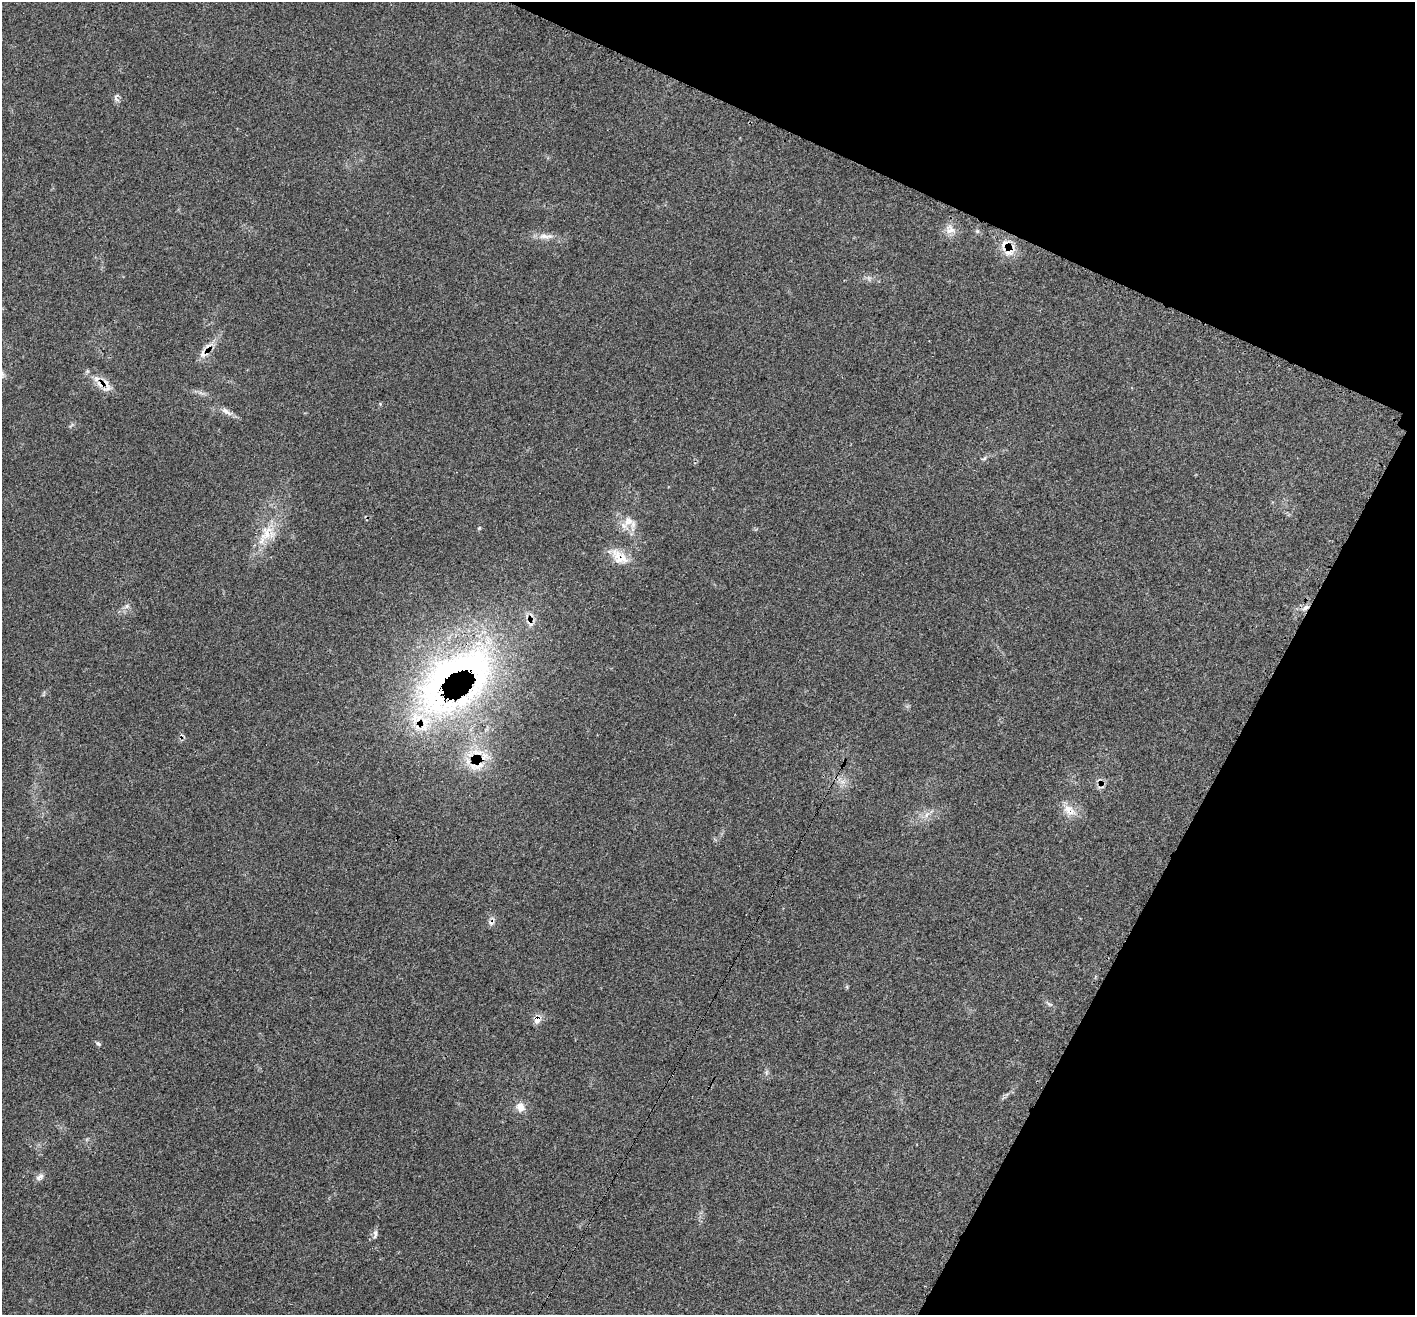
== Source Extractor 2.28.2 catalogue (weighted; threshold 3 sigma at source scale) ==
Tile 8 of 4 x 4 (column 4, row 2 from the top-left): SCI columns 4255-5667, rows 2914-4226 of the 5678 x 5697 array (HDU 1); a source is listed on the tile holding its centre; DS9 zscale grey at full resolution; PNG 1417 x 1317 px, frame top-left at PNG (2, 2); no overlay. Shown black and unused: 22% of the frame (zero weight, under 3 of 4 exposures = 2% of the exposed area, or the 3 px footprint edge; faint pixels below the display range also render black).
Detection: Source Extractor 2.28.2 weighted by HDU 2 'WHT'; one run over the whole footprint, this tile lists its part. Background 0.0708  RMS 0.0055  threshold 0.0246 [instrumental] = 3 sigma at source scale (4.5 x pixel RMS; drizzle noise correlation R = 1.50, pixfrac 1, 0.05/0.05 arcsec/px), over >= 5 px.
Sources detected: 32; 1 rendered entirely black (masked); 3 cosmic-ray / hot-pixel residue — not listed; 2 inside a brighter listed object's ellipse — not listed separately; the other 26 listed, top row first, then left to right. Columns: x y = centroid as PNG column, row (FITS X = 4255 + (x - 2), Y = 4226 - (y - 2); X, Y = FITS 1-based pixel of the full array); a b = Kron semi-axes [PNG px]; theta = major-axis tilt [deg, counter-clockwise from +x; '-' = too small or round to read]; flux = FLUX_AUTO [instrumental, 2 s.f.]
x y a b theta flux
116 99 8 4 -54 1.3
950 230 15 13 -32 5.1
545 236 21 7 -3 4.7
1008 252 14 10 -18 6
203 353 16 7 78 3.5
96 378 9 8 - 3.1
106 383 19 5 -61 3.7
380 404 4 4 - 0.57
226 412 20 5 -31 3.1
984 458 7 4 45 0.96
628 521 14 13 - 6.5
266 533 25 14 66 13
620 557 28 14 -41 9.5
127 606 7 4 71 1.2
1306 607 9 6 34 2.6
463 701 26 17 28 23
483 757 18 9 49 7.5
477 766 22 9 5 7.6
1069 810 20 12 -34 7
926 815 7 4 71 1.4
1049 1004 10 4 -19 1.1
537 1019 6 5 - 7.3
98 1043 7 4 -30 1
520 1107 10 9 - 4.9
40 1177 13 6 28 2
375 1234 13 5 83 1.8
Overlapping masked pixels (flux is a lower limit): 8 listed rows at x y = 1008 252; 106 383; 620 557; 1306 607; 463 701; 483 757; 477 766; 537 1019
Unlisted compact peaks at least as high as the median listed source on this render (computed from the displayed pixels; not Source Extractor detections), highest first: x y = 479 528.